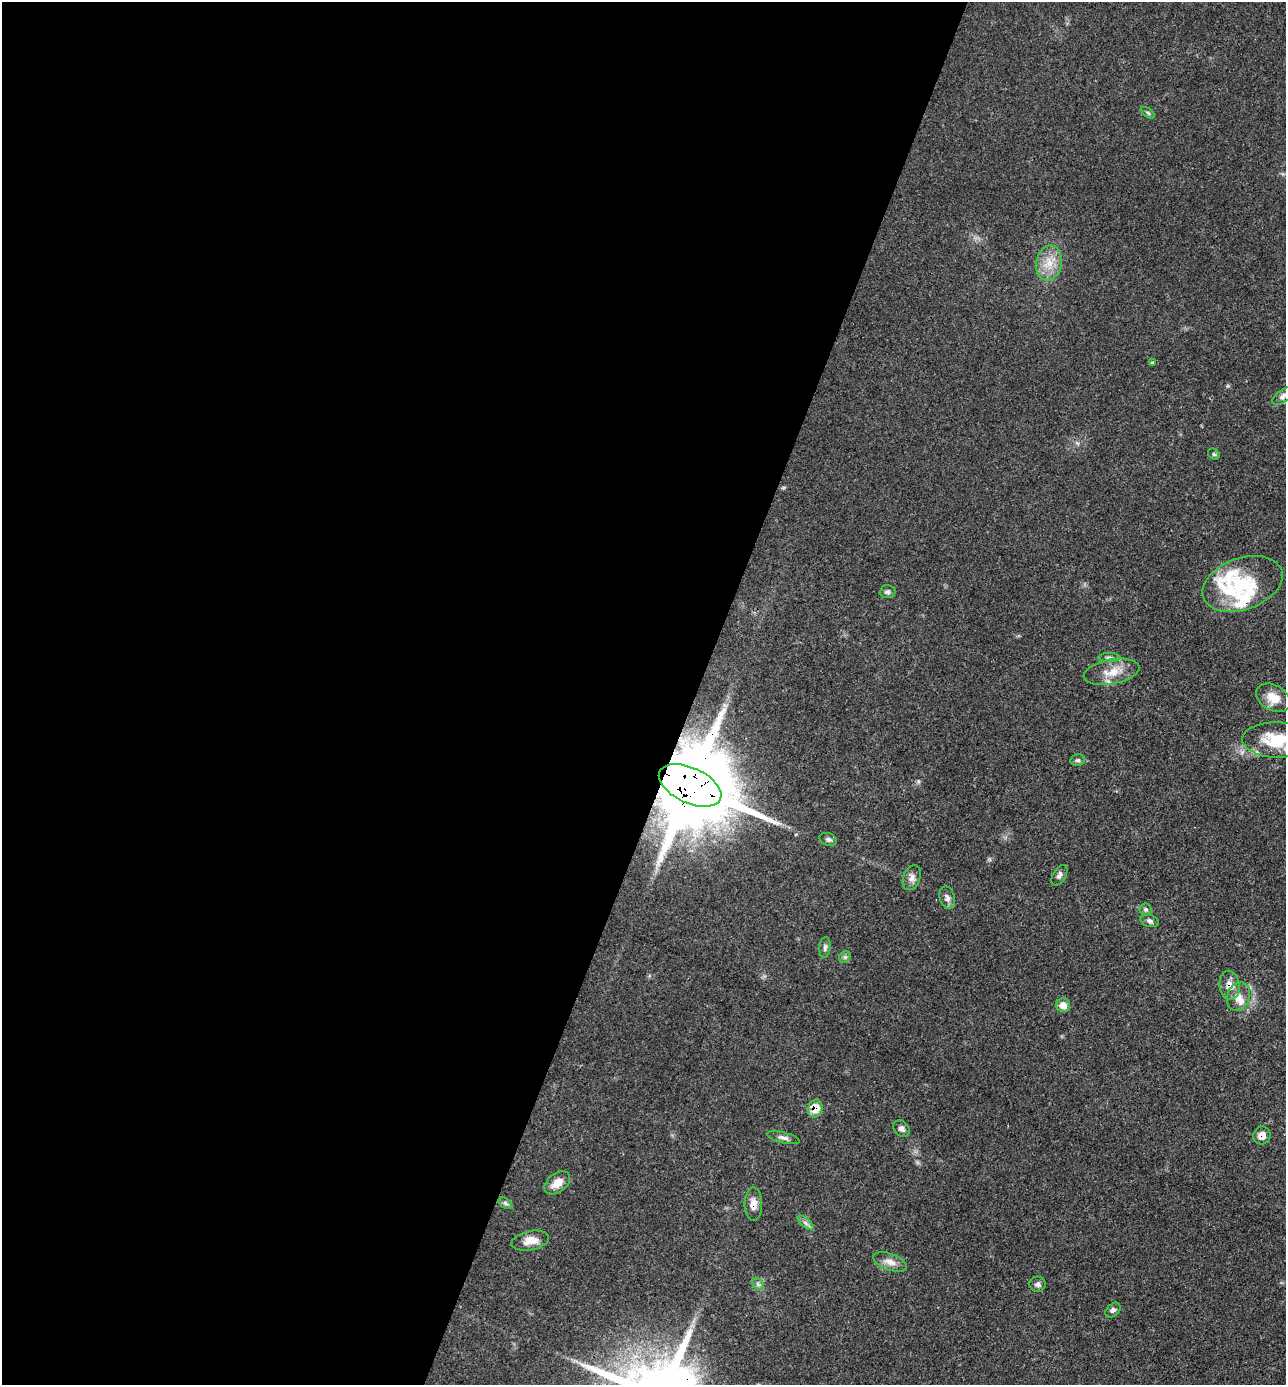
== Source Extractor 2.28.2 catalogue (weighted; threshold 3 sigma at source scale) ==
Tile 5 of 4 x 4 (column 1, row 2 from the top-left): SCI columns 140-1423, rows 2766-4148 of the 5547 x 5532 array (HDU 1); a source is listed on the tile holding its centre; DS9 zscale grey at full resolution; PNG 1288 x 1387 px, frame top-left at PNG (2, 2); each listed source drawn as its Kron ellipse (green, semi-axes under 4 px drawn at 4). Shown black and unused: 54% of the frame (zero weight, under 3 of 4 exposures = <1% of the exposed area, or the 3 px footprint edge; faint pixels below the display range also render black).
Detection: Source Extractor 2.28.2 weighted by HDU 2 'WHT'; one run over the whole footprint, this tile lists its part. Background 0.102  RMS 0.0041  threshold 0.0183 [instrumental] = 3 sigma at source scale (4.5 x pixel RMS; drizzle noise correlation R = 1.50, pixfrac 1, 0.05/0.05 arcsec/px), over >= 5 px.
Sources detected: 42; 5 inside a brighter listed object's ellipse — not listed separately; the other 37 listed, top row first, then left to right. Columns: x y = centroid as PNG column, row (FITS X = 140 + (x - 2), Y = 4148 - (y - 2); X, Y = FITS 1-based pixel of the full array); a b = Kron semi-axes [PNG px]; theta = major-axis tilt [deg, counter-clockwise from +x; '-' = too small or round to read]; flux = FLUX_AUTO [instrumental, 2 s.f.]
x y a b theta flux
1148 113 8 4 -36 0.69
1049 263 17 13 78 7
1152 362 3 3 - 0.47
1283 396 12 6 36 1.7
1214 454 6 5 - 0.61
1242 584 41 25 20 23
887 592 8 6 3 1
1109 657 11 4 0 1.1
1112 672 28 12 11 7.4
1273 698 18 12 -29 6.1
1277 740 34 17 -2 16
1078 760 7 5 10 0.97
690 785 33 17 -25 8400
828 839 9 6 -19 1.1
1059 875 11 6 59 1.4
912 878 13 8 69 2.4
947 898 11 7 -76 1.9
1146 909 6 6 - 0.86
1149 921 9 6 -17 1.2
825 947 10 5 85 1.2
845 957 6 5 - 0.89
1229 985 15 10 -85 4
1238 996 15 11 72 4.2
1063 1005 7 6 - 4.2
815 1109 9 7 71 6.2
901 1129 9 7 -50 1.5
1262 1135 9 8 - 3
783 1138 16 5 -13 1.7
557 1183 14 9 37 5.1
505 1203 8 5 -32 0.91
753 1204 16 9 -89 3.8
806 1223 10 4 -41 1.3
530 1241 19 9 11 5
890 1262 17 8 -20 3.4
758 1284 7 5 -45 1
1038 1284 8 7 - 1.4
1113 1310 9 6 44 1.3
Overlapping masked pixels (flux is a lower limit): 5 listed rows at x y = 690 785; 1229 985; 815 1109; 1262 1135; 753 1204
Isophote crosses this tile's border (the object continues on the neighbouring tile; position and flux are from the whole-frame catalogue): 2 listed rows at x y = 1283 396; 1277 740